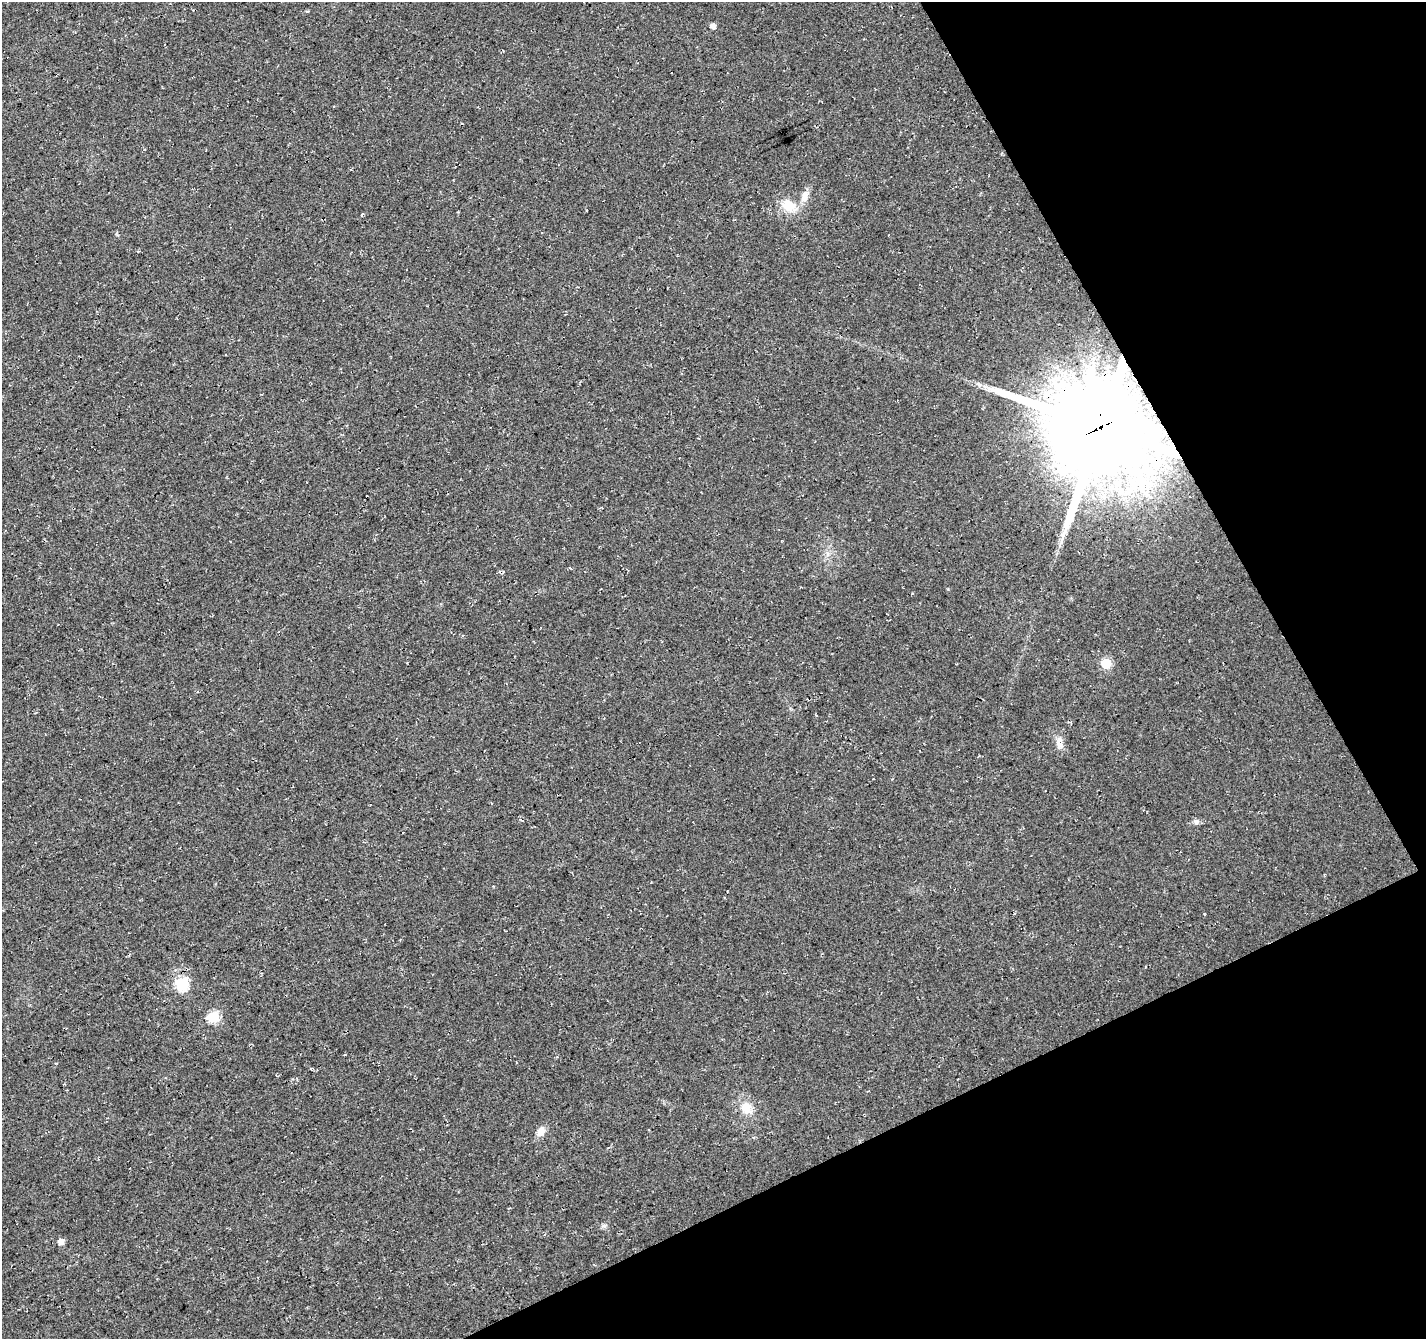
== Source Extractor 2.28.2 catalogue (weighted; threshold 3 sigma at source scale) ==
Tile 12 of 4 x 4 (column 4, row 3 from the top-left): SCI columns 4325-5748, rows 1464-2800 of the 5804 x 5658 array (HDU 1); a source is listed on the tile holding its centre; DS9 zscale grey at full resolution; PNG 1428 x 1341 px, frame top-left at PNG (2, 2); no overlay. Shown black and unused: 24% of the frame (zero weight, under 3 of 4 exposures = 5% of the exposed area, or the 3 px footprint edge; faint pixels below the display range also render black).
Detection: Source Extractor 2.28.2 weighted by HDU 2 'WHT'; one run over the whole footprint, this tile lists its part. Background 0.0307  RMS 0.0082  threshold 0.0368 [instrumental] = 3 sigma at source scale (4.5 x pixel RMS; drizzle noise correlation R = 1.50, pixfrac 1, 0.0396/0.0396 arcsec/px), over >= 5 px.
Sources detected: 14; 1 cosmic-ray / hot-pixel residue — not listed; the other 13 listed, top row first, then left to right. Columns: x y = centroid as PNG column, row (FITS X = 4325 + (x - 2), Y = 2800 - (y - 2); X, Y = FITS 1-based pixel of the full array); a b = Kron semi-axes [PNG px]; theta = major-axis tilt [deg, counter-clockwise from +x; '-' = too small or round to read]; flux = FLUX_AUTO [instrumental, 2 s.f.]
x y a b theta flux
713 26 5 5 - 4.6
805 196 18 9 72 7.6
789 205 17 14 -26 16
1101 427 30 28 0 15000
1106 663 6 6 - 44
1060 744 15 8 -63 5.8
1196 822 7 7 - 2.4
182 984 6 6 - 85
213 1017 6 6 - 64
746 1108 17 14 -67 12
541 1131 12 9 60 6.1
604 1226 6 6 - 1.9
61 1242 5 5 - 5.1
Overlapping masked pixels (flux is a lower limit): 1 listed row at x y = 1101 427